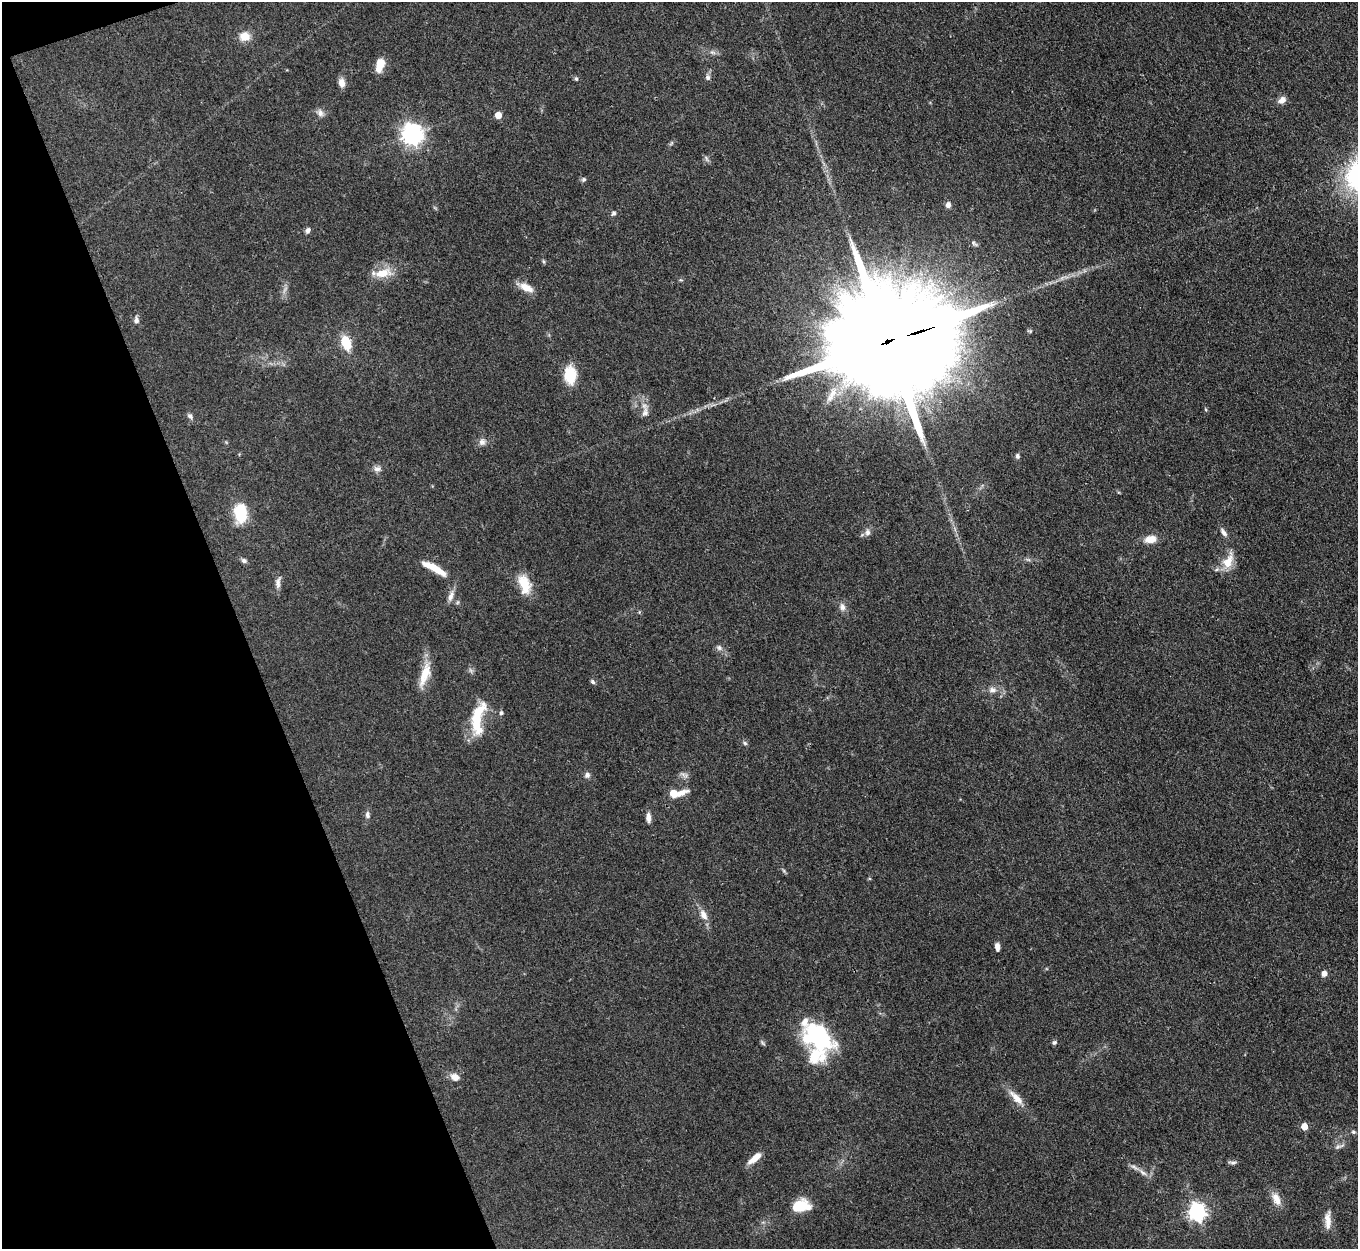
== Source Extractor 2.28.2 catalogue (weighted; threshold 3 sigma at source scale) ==
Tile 5 of 4 x 4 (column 1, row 2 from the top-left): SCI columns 3-1358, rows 2770-4016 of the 5427 x 5413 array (HDU 1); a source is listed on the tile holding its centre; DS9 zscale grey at full resolution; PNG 1360 x 1251 px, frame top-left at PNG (2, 2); no overlay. Shown black and unused: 18% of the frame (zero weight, under 3 of 4 exposures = <1% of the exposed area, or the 3 px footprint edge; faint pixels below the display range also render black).
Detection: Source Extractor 2.28.2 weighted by HDU 2 'WHT'; one run over the whole footprint, this tile lists its part. Background 0.0823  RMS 0.0061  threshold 0.0273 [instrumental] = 3 sigma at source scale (4.5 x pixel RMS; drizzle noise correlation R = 1.50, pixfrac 1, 0.05/0.05 arcsec/px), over >= 5 px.
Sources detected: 76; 1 too faint to see at this stretch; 1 inside a brighter object's white glare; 1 long thin detection or spike segment (spike, bleed or trail) — not listed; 4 inside a brighter listed object's ellipse — not listed separately; the other 69 listed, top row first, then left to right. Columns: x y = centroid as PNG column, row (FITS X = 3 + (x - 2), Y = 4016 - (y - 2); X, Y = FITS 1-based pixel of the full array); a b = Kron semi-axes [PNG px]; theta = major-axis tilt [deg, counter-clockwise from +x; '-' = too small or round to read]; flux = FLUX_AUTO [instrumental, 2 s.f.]
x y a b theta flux
245 36 14 12 5 6.9
713 52 9 5 -19 1.8
380 65 14 8 75 9.5
708 77 8 7 - 1.7
576 79 6 5 - 0.97
342 83 10 7 -82 4.5
1282 100 10 8 48 3.3
320 113 11 8 -64 3
498 115 5 5 - 8.7
412 134 8 7 - 360
706 158 8 3 -71 1.1
584 179 6 6 - 1.2
948 205 6 5 - 2.5
613 213 6 5 - 1.5
308 230 7 5 55 2
543 261 6 4 -60 0.82
382 273 25 11 11 11
526 288 20 9 -25 6.7
136 320 10 7 -87 2.2
1030 331 5 5 - 0.79
887 342 44 28 16 27000
346 343 11 7 -70 20
570 375 16 11 -88 20
645 412 13 9 80 3.7
190 416 9 6 -45 1.7
482 442 9 9 - 2.7
1017 456 7 5 -77 1.4
377 469 9 7 0 2.6
240 513 22 13 -88 20
867 532 9 7 84 2.6
1223 532 13 5 -52 2.5
1150 539 15 9 8 6.8
244 561 7 6 - 1.6
1228 561 22 12 65 9.7
434 568 32 7 -29 11
278 583 16 7 83 3.1
524 584 24 13 -72 14
451 596 15 7 71 3.5
458 602 6 4 71 0.85
842 607 12 7 -75 3
719 648 8 7 - 2.1
425 674 32 10 72 13
593 682 7 5 -46 1.2
992 690 11 8 6 3.4
501 713 6 5 - 1.2
476 722 34 13 -89 21
745 743 6 5 - 1.1
587 775 7 6 - 2.2
686 776 8 6 43 2
673 793 6 5 - 9.7
681 793 20 7 21 6.1
367 815 9 6 -85 2
648 817 11 6 -89 3.3
704 915 16 9 -61 5
997 947 8 5 -85 3.1
1324 974 5 5 - 4.3
819 1035 42 23 -48 57
1054 1043 6 5 - 1.3
455 1077 11 9 -20 4.4
1016 1098 26 9 -47 7.4
1304 1126 5 5 - 7.4
1353 1132 5 5 - 1
1339 1146 16 5 17 2.2
755 1158 17 7 39 6.9
1233 1163 12 4 -5 1.5
1276 1199 18 9 -66 6.6
800 1206 16 10 5 20
1197 1212 7 6 - 230
1328 1220 24 7 -90 6.2
Overlapping masked pixels (flux is a lower limit): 1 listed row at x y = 887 342